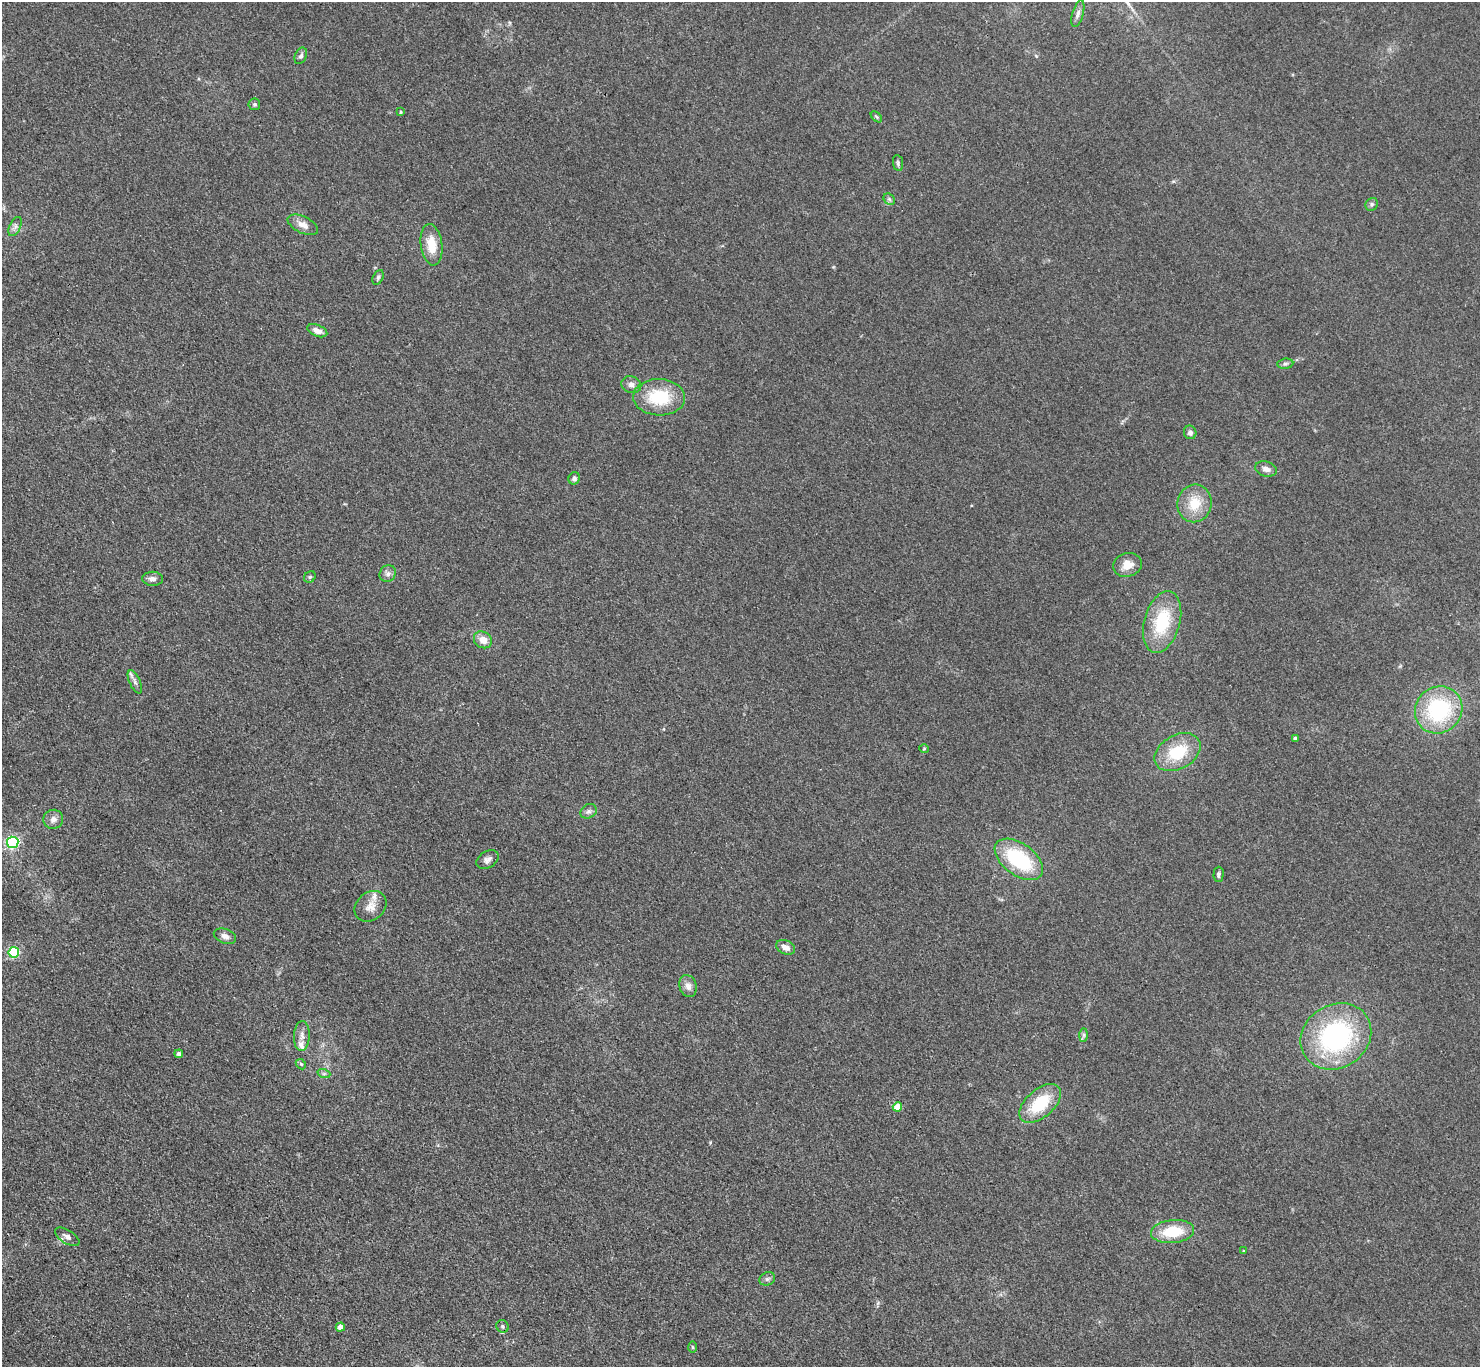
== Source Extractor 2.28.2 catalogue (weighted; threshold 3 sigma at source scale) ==
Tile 7 of 4 x 4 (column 3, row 2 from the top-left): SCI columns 2975-4452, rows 3048-4412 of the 5952 x 5948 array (HDU 1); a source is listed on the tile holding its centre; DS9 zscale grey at full resolution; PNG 1482 x 1369 px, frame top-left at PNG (2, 2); each listed source drawn as its Kron ellipse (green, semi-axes under 4 px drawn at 4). Shown black and unused: <1% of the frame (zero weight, under 3 of 4 exposures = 2% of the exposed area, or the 3 px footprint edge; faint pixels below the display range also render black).
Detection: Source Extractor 2.28.2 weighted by HDU 2 'WHT'; one run over the whole footprint, this tile lists its part. Background 0.0483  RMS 0.0052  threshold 0.0232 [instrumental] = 3 sigma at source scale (4.5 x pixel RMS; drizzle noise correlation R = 1.50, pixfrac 1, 0.05/0.05 arcsec/px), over >= 5 px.
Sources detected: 59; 2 inside a brighter listed object's ellipse — not listed separately; the other 57 listed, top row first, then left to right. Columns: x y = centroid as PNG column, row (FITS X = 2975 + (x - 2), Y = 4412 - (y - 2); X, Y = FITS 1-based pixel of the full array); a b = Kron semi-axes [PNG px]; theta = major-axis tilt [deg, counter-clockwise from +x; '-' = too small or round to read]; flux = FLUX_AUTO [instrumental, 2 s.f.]
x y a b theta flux
1078 14 14 5 73 1.9
301 56 8 5 66 1.5
254 104 6 6 - 0.85
401 112 4 3 - 0.51
876 117 7 4 -45 0.7
898 163 8 5 -82 1.1
889 199 6 5 - 1
1372 204 7 6 - 1.2
303 225 16 8 -26 4.3
15 227 10 5 64 1.8
432 245 21 10 -82 11
378 277 8 5 64 0.97
317 331 10 5 -23 3.2
1285 364 8 5 6 1.2
631 385 10 8 -19 2.5
659 397 26 18 -2 23
1190 432 7 6 - 2
1266 469 11 7 -17 2.4
574 478 6 5 - 1.5
1195 503 19 17 77 12
1128 565 14 11 16 6.6
388 573 9 7 51 2.1
310 577 6 5 - 0.82
153 579 10 7 -2 2.3
1162 622 32 18 74 27
483 640 9 8 - 4.8
135 682 12 5 -66 2.1
1439 710 24 23 - 47
1295 738 4 3 - 1.3
924 749 5 3 - 0.46
1178 752 25 17 29 21
589 811 8 7 - 1.6
53 819 10 9 - 2.8
13 842 5 5 - 91
488 859 12 8 32 2.5
1019 859 27 15 -36 39
1218 874 7 5 89 1.2
371 906 17 14 40 5.5
225 936 11 7 -20 2.7
785 947 10 7 -24 3.4
14 952 5 5 - 49
688 986 11 8 -73 3
1084 1035 7 4 89 1
302 1036 15 8 87 3.2
1336 1036 37 31 33 80
179 1054 4 4 - 1.4
301 1064 6 4 -43 0.74
324 1074 6 4 -18 0.91
1040 1103 25 14 41 23
897 1107 5 4 - 12
1173 1232 21 11 6 17
67 1237 14 6 -32 2.5
1244 1251 4 3 - 0.41
767 1279 8 6 26 1.3
502 1326 6 6 - 1.2
340 1327 4 4 - 3.3
692 1347 6 4 -89 0.67